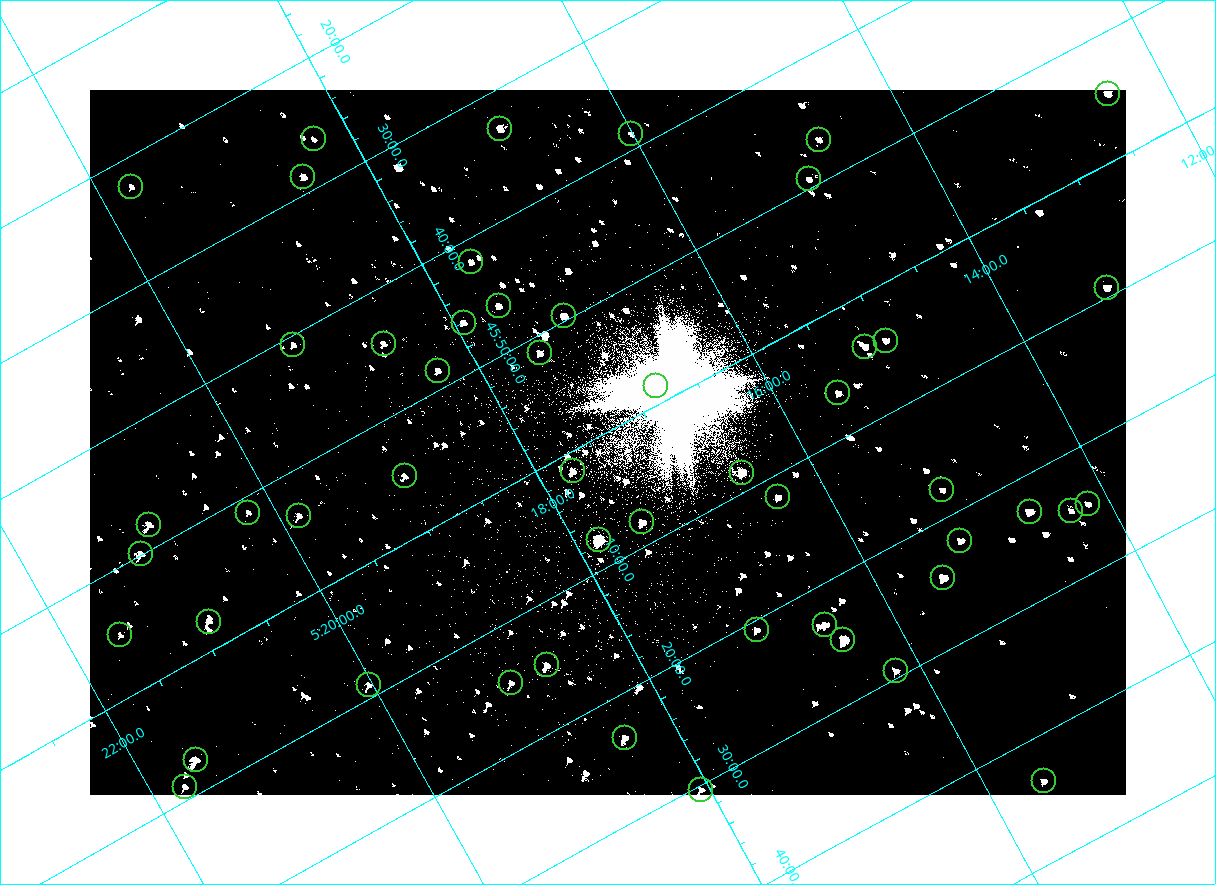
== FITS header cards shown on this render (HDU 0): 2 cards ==
NAXIS1  =                 2072
NAXIS2  =                 1410

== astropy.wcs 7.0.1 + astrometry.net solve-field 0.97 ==
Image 2072 x 1410 px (HDU 0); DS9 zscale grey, zoomed out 1/2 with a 90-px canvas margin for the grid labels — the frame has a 2x2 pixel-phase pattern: the four 2x2 pixel phases sit at different levels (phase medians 80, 80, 80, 144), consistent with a one-shot-colour (mosaic) sensor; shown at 1/2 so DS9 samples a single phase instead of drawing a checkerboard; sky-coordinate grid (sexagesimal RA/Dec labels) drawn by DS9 from the SOLVED WCS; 51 Tycho-2 reference stars matched to detected sources circled (green)
Header WCS: none
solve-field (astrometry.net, Tycho-2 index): SOLVED blind (the file carries no WCS)
Solved WCS: RA---TAN-SIP/DEC--TAN-SIP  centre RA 05:17:22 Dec +46:01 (79.34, +46.01 deg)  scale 2.54 arcsec/px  FOV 87.7' x 59.7'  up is -151 deg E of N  parity flipped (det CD > 0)
(file carries no celestial WCS; the grid is the blind solution)
Tycho-2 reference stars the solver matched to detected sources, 51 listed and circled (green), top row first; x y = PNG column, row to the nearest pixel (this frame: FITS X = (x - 90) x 2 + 1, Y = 1410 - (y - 90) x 2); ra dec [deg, ICRS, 3 dp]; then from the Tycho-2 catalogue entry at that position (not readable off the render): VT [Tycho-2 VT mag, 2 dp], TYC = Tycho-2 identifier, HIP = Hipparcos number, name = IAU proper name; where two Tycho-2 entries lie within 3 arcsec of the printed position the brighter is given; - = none
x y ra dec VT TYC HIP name
1108 94 78.114 +45.913 9.89 3345-1356-1 - -
500 129 79.231 +45.552 9.98 3358-927-1 - -
631 134 79.004 +45.647 11.41 3358-2181-1 - -
314 139 79.570 +45.438 11.18 3358-2771-1 - -
818 140 78.675 +45.779 11.07 3345-1858-1 - -
303 177 79.625 +45.478 9.93 3358-231-1 - -
809 179 78.730 +45.821 11.17 3345-560-1 - -
131 186 79.937 +45.373 10.74 3358-949-1 - -
471 262 79.411 +45.697 10.62 3358-1083-1 - -
1106 288 78.300 +46.154 9.71 3345-874-1 - -
499 306 79.404 +45.771 10.28 3358-1309-1 - -
564 316 79.298 +45.827 8.77 3358-3023-1 - -
464 322 79.483 +45.767 10.14 3358-481-1 - -
886 340 78.747 +46.074 10.28 3345-730-1 - -
293 344 79.806 +45.679 11.23 3358-1039-1 - -
384 344 79.645 +45.739 10.39 3358-323-1 - -
865 346 78.791 +46.067 9.53 3358-1478-1 - -
540 353 79.377 +45.856 9.99 3358-2785-1 - -
438 370 79.575 +45.809 10.46 3358-3067-1 - -
656 386 79.203 +45.975 10.21 3358-3142-1 - -
838 393 78.883 +46.107 10.16 3358-1042-1 - -
572 471 79.434 +46.025 9.87 3358-2812-1 - -
742 472 79.133 +46.141 8.10 3358-3148-1 - -
404 476 79.737 +45.917 10.42 3358-2222-1 - -
942 490 78.790 +46.297 10.91 3358-2798-1 - -
778 497 79.092 +46.196 10.35 3358-1074-1 - -
1088 504 78.541 +46.411 10.86 3345-1321-1 - -
1071 511 78.578 +46.409 10.96 3345-1097-1 - -
248 512 80.050 +45.855 11.27 3358-2824-1 - -
1030 512 78.654 +46.383 8.84 3345-1869-1 - -
299 516 79.963 +45.894 10.08 3358-2584-1 - -
642 522 79.360 +46.135 9.37 3358-2973-1 - -
149 525 80.238 +45.802 9.43 3358-655-1 - -
599 540 79.453 +46.128 7.41 3358-2414-1 - -
960 540 78.806 +46.372 10.28 3358-1208-1 - -
141 554 80.281 +45.832 9.52 3358-2963-1 - -
942 578 78.874 +46.406 8.07 3358-1254-1 - -
208 622 80.228 +45.962 10.38 3358-2502-1 - -
825 624 79.131 +46.386 9.87 3358-62-1 - -
756 630 79.260 +46.346 10.40 3358-902-1 - -
120 635 80.398 +45.917 10.91 3358-2348-1 - -
843 640 79.113 +46.416 6.95 3358-1284-1 - -
546 665 79.670 +46.248 10.61 3358-2504-1 - -
896 671 79.049 +46.490 10.10 3358-1590-1 - -
511 683 79.751 +46.245 10.97 3358-2202-1 - -
368 685 80.007 +46.150 10.36 3358-1438-1 - -
624 738 79.602 +46.390 9.90 3358-202-1 - -
196 760 80.388 +46.123 8.89 3358-1920-1 - -
1044 781 78.889 +46.726 10.59 3358-58-1 - -
184 786 80.435 +46.149 10.14 3358-1944-1 - -
701 790 79.516 +46.506 10.34 3358-900-1 - -